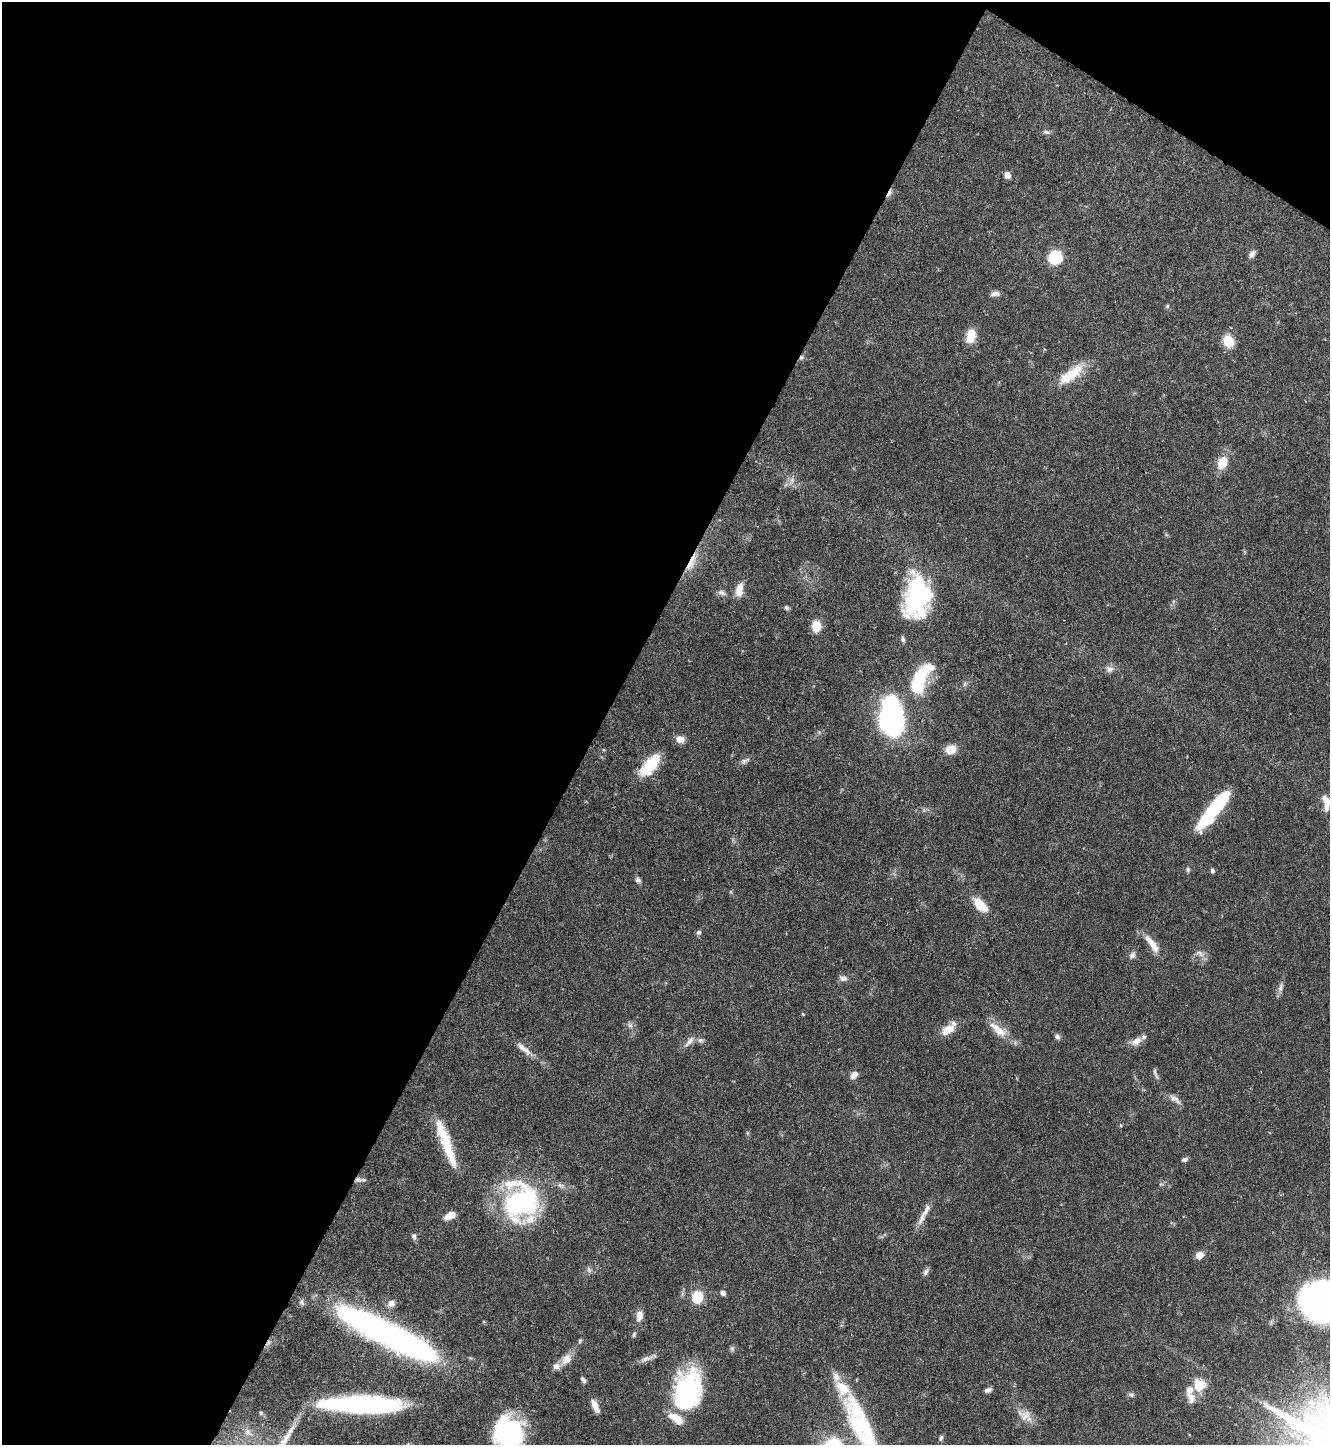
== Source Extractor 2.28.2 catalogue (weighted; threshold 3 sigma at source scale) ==
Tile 1 of 2 x 2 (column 1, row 1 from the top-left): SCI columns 93-1420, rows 1447-2889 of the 2870 x 2889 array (HDU 1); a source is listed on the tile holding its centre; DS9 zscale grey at full resolution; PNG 1332 x 1447 px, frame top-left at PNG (2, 2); no overlay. Shown black and unused: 47% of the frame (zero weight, under 4 of 8 exposures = <1% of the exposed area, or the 3 px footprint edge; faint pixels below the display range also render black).
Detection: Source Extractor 2.28.2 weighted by HDU 2 'WHT'; one run over the whole footprint, this tile lists its part. Background 0.0673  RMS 0.0032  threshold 0.0132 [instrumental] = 3 sigma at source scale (4.09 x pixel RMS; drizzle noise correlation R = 1.36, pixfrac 0.8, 0.05/0.05 arcsec/px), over >= 5 px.
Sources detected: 96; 1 inside a brighter object's white glare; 3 cosmic-ray / hot-pixel residue — not listed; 8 inside a brighter listed object's ellipse — not listed separately; the other 84 listed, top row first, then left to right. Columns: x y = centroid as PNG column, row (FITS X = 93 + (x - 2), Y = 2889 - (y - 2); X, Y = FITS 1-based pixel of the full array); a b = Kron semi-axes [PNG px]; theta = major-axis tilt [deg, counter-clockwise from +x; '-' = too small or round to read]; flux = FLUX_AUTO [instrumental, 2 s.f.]
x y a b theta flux
1046 132 9 5 -10 0.76
1007 175 7 7 - 1.5
1252 254 10 7 55 1.3
1055 257 9 8 - 17
995 293 10 6 10 1.3
1167 306 5 5 - 0.48
971 336 14 9 80 5.9
1228 341 13 10 -61 5.8
1072 374 32 15 41 8
1223 462 14 10 65 5.7
792 480 10 7 74 1.4
691 562 29 8 65 4.6
739 590 17 9 81 3.3
722 593 11 6 -21 1.1
918 596 40 24 82 45
786 607 7 6 - 0.57
816 626 10 8 88 5.1
903 639 9 4 -78 0.68
1109 669 10 9 - 1.5
918 681 43 19 71 15
964 684 7 4 71 0.55
891 719 34 20 -84 68
680 739 9 8 - 2.4
951 749 11 9 14 4.2
745 760 14 5 23 1.1
650 765 27 12 51 11
1326 802 21 9 -80 3.6
1213 810 45 10 52 27
1188 870 7 5 -77 0.56
1212 870 6 5 - 0.61
638 880 7 6 - 0.83
980 905 18 9 -47 7
698 932 7 6 - 0.68
1152 944 29 8 -54 4.2
1200 953 15 6 -30 1.5
1132 955 10 7 45 1.1
843 978 12 7 -1 1.2
1280 987 14 5 77 1.3
803 1014 4 4 - 0.28
630 1025 7 7 - 0.9
948 1030 18 10 34 4.5
1000 1031 18 12 -38 4.2
1057 1037 7 6 - 0.86
701 1040 8 6 20 0.87
689 1041 19 6 50 1.8
1136 1041 15 10 31 2.5
524 1049 25 7 -40 2.8
1155 1072 12 4 -77 0.8
854 1075 10 7 47 1.8
1175 1099 19 7 -36 1.9
446 1143 59 10 -71 12
1185 1159 8 5 10 0.75
358 1180 9 8 - 1.4
561 1185 11 6 -24 1.2
521 1202 34 31 78 60
450 1215 13 7 26 3
922 1218 23 7 66 2.6
414 1236 8 6 -78 0.84
1199 1255 10 8 32 1.9
589 1270 9 5 -61 0.81
926 1272 12 5 58 0.89
723 1293 6 5 - 0.99
697 1297 15 13 82 6.1
1322 1301 42 37 -13 100
391 1303 9 8 - 1.9
639 1316 14 8 76 2.1
388 1334 104 20 -27 130
580 1341 6 4 70 0.44
732 1348 7 6 - 0.61
566 1359 16 11 54 3.1
646 1359 17 6 15 1.7
857 1379 5 3 - 0.27
583 1380 8 5 -52 0.72
1199 1385 14 13 - 6
687 1390 41 27 78 39
988 1390 9 5 21 1.1
1131 1395 7 5 -22 0.65
1191 1398 18 11 -77 2.6
366 1404 65 16 -2 57
595 1405 14 7 -61 2.4
1025 1416 22 13 -23 3.9
857 1425 63 19 -69 24
509 1432 29 29 - 31
941 1438 8 5 70 0.7
Overlapping masked pixels (flux is a lower limit): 2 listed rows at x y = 691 562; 358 1180
Isophote crosses this tile's border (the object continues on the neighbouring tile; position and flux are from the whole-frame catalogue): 3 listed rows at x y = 1326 802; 1322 1301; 509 1432